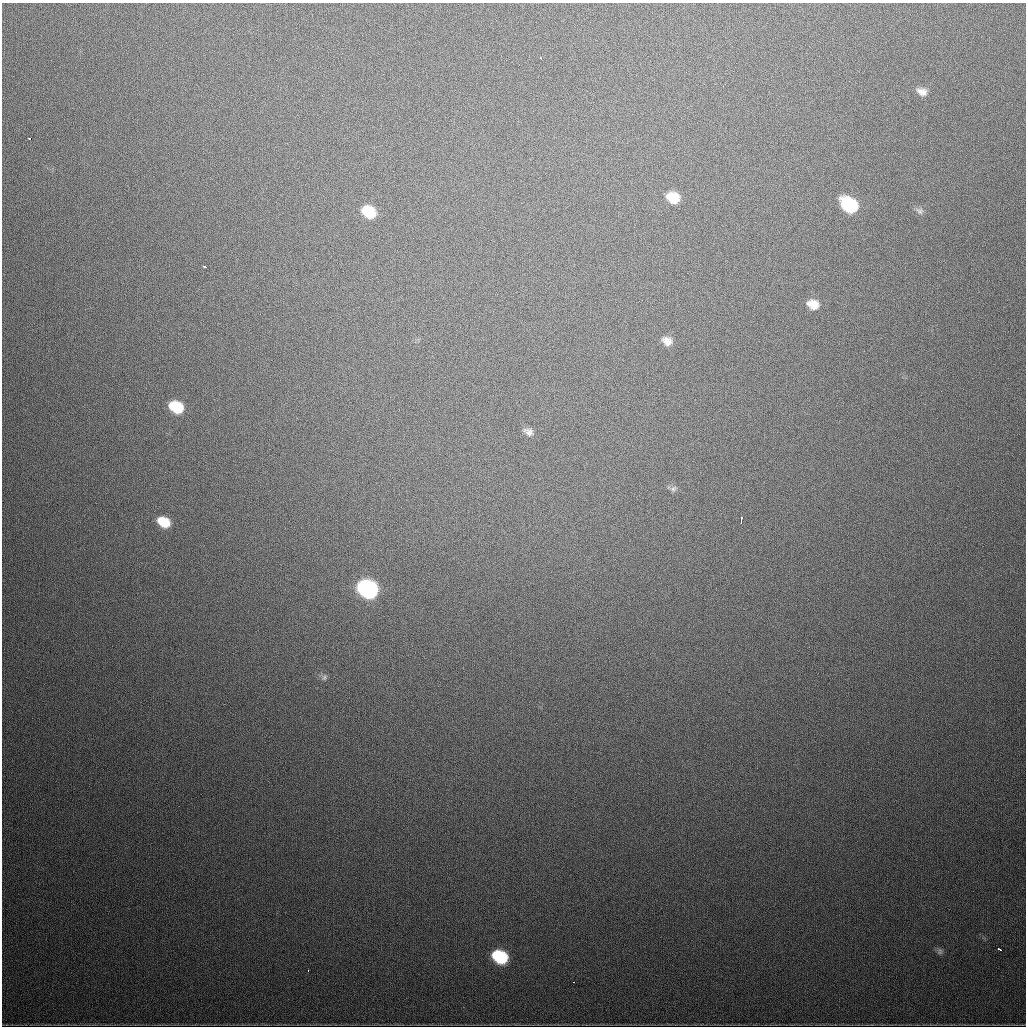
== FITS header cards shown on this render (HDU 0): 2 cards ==
NAXIS1  =                 1024
NAXIS2  =                 1024

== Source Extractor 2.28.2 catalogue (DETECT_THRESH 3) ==
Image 1024 x 1024 px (HDU 0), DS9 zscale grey, 1 PNG px = 1 image px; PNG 1028 x 1028 px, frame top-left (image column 1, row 1024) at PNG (2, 3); no overlay
Background 580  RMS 19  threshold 55.9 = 3 sigma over >= 5 px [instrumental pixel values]
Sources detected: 22; all 22 listed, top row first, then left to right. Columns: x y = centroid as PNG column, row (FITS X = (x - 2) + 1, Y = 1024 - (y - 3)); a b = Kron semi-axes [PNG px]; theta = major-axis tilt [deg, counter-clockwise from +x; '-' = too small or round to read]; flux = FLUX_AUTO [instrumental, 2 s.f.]
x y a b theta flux
540 58 3 2 - 1900
922 92 13 8 -19 9400
29 138 3 3 - 13000
673 198 13 10 -21 32000
849 205 14 10 -36 120000
920 211 11 7 -36 4800
369 212 12 9 -31 51000
205 267 4 3 - 3900
813 304 12 10 -20 17000
667 341 13 9 -27 12000
176 407 12 9 -29 55000
528 432 12 8 -30 7000
673 489 9 7 45 4000
741 520 7 2 86 3200
164 522 12 9 -29 32000
367 589 13 10 -26 410000
324 677 9 6 66 3400
999 949 3 2 - 6900
940 951 9 7 -77 3700
500 957 12 9 -28 110000
308 971 3 2 - 1600
574 982 2 2 - 1300